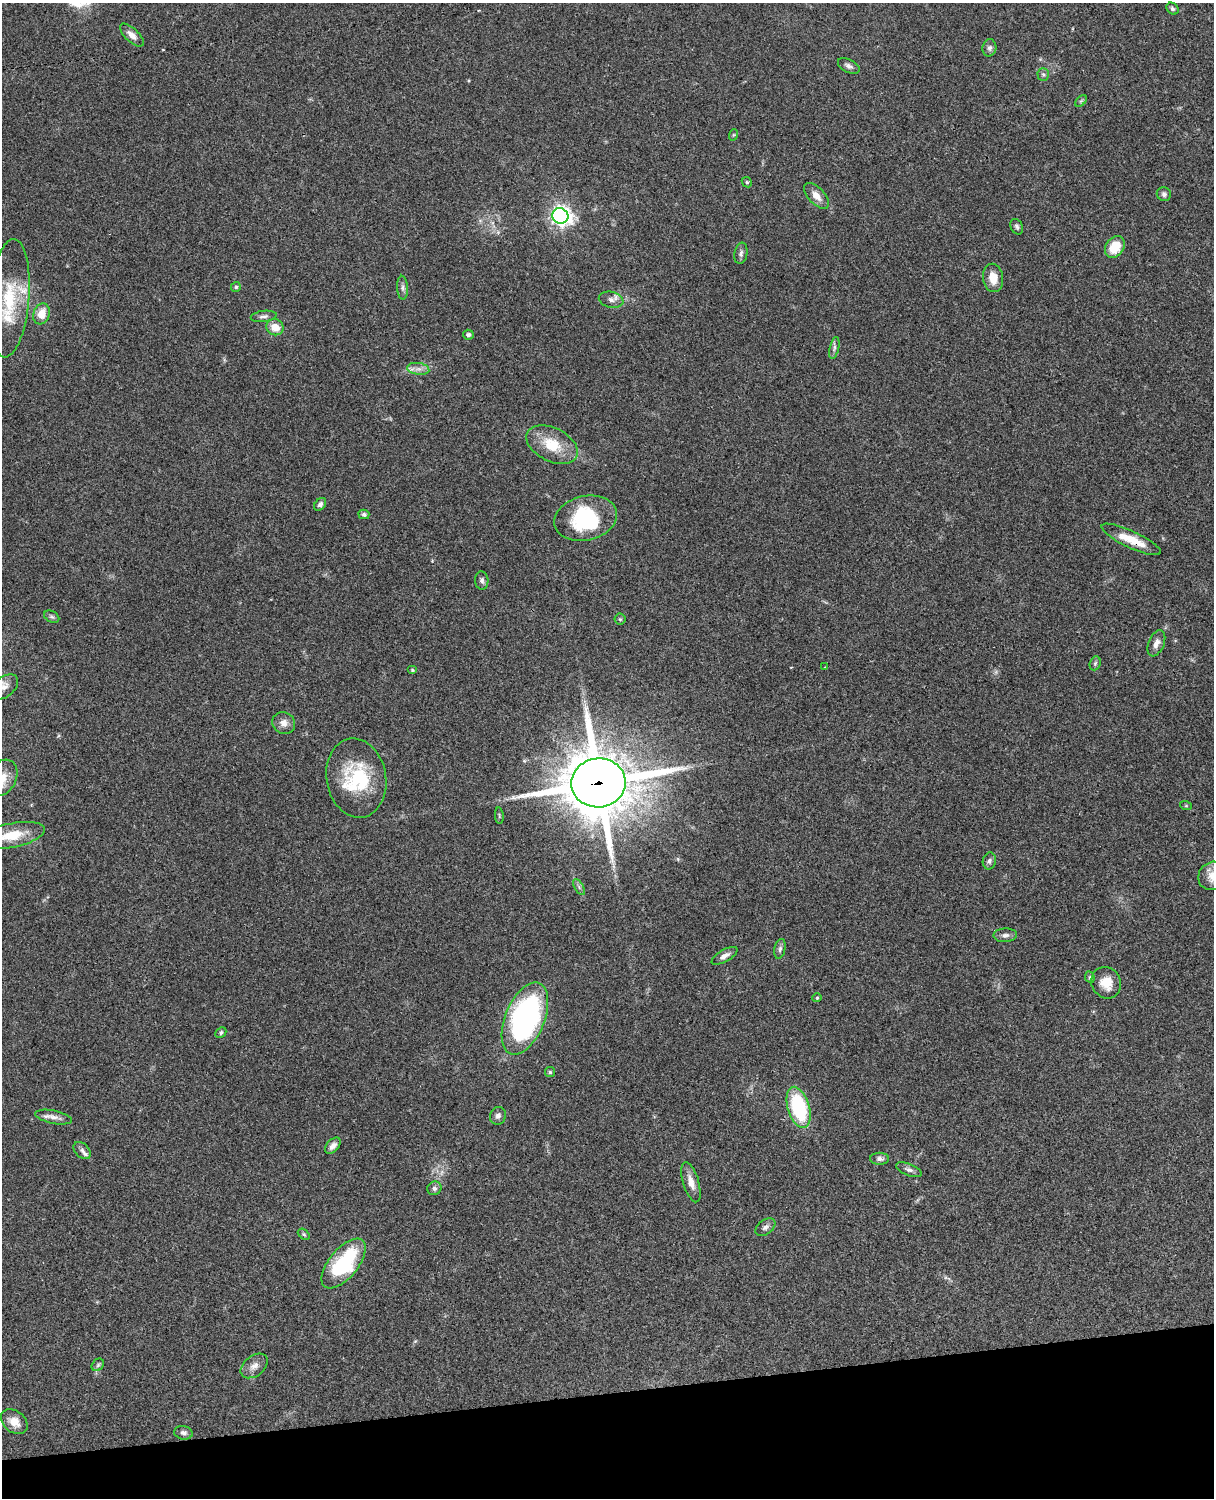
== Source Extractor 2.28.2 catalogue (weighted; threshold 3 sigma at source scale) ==
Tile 10 of 4 x 3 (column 2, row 3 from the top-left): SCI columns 1333-2544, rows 276-1771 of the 5087 x 4925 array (HDU 1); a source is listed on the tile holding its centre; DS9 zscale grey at full resolution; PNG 1216 x 1500 px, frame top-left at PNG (2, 3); each listed source drawn as its Kron ellipse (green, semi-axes under 4 px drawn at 4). Shown black and unused: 7% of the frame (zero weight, under 3 of 4 exposures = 6% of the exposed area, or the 3 px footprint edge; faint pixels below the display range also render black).
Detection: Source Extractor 2.28.2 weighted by HDU 2 'WHT'; one run over the whole footprint, this tile lists its part. Background 0.0863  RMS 0.0061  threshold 0.0276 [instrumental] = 3 sigma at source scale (4.5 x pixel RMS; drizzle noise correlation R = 1.50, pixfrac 1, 0.05/0.05 arcsec/px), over >= 5 px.
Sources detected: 81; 3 inside a brighter object's white glare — neither listed nor drawn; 5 inside a brighter listed object's ellipse — not listed separately; the other 73 listed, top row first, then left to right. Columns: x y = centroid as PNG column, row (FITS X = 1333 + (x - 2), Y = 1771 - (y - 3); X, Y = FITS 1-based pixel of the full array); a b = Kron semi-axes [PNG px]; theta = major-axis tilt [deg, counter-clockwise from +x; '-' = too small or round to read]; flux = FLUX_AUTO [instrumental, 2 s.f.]
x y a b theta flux
1172 9 7 5 -44 1.3
132 35 15 6 -43 4
989 48 9 7 78 1.9
849 66 11 6 -26 2.2
1043 74 6 5 - 1.2
1081 101 7 4 45 0.95
733 135 6 4 71 0.66
747 182 5 4 - 0.84
1164 194 7 7 - 1.7
816 196 16 8 -47 5.3
560 216 8 7 - 290
1017 227 8 6 -63 1.5
1115 247 12 9 56 13
741 253 11 6 80 2
993 278 14 10 -80 7.7
236 287 5 5 - 0.96
403 288 12 5 -87 2.1
9 298 59 20 85 37
611 300 12 8 -13 3.1
42 314 11 8 71 8.6
264 316 13 5 7 2
275 327 9 8 - 7.2
468 335 5 5 - 1.4
834 348 11 4 77 1.7
418 369 11 6 -7 3.1
552 445 27 16 -27 18
320 504 7 5 51 2.1
364 514 5 4 - 1.5
585 518 32 22 13 40
1131 539 32 8 -25 13
482 580 9 6 -85 2
52 617 8 5 -29 1.3
620 619 5 5 - 0.92
1156 643 14 8 68 4.1
1095 663 7 5 69 1.1
825 667 3 3 - 0.84
412 670 5 4 - 0.82
4 687 16 10 39 4.5
284 723 11 10 - 4.3
2 778 19 14 61 10
356 778 40 30 -80 36
598 783 27 24 5 4200
1186 806 6 4 -18 0.6
499 816 8 3 -85 0.78
11 836 35 12 11 16
989 861 8 6 79 1.7
1212 876 15 13 47 7.7
579 887 9 3 -59 1.3
1005 935 12 7 3 2.5
780 949 10 5 78 1.7
725 956 14 6 30 2.9
1090 977 6 4 -64 0.8
1106 983 16 14 -60 9.9
817 998 4 4 - 0.67
525 1018 38 19 68 140
221 1032 6 5 - 1.1
550 1072 5 5 - 0.91
799 1107 21 11 -73 51
498 1116 9 8 - 2.4
53 1117 19 6 -11 3.9
333 1146 9 6 47 3
82 1150 10 7 -45 2.2
880 1159 9 6 0 2.2
909 1170 13 6 -21 2.2
691 1182 21 8 -73 5.8
434 1188 7 6 - 1.7
765 1227 11 7 36 2.3
304 1234 7 4 -39 0.91
344 1264 30 14 50 52
98 1365 7 5 46 1.2
254 1366 15 10 38 4.5
14 1422 15 10 -38 7
183 1433 9 7 -9 2.2
Overlapping masked pixels (flux is a lower limit): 2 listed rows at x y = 1131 539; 598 783
Isophote crosses this tile's border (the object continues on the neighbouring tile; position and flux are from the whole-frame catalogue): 5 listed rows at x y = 9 298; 4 687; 2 778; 11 836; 1212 876